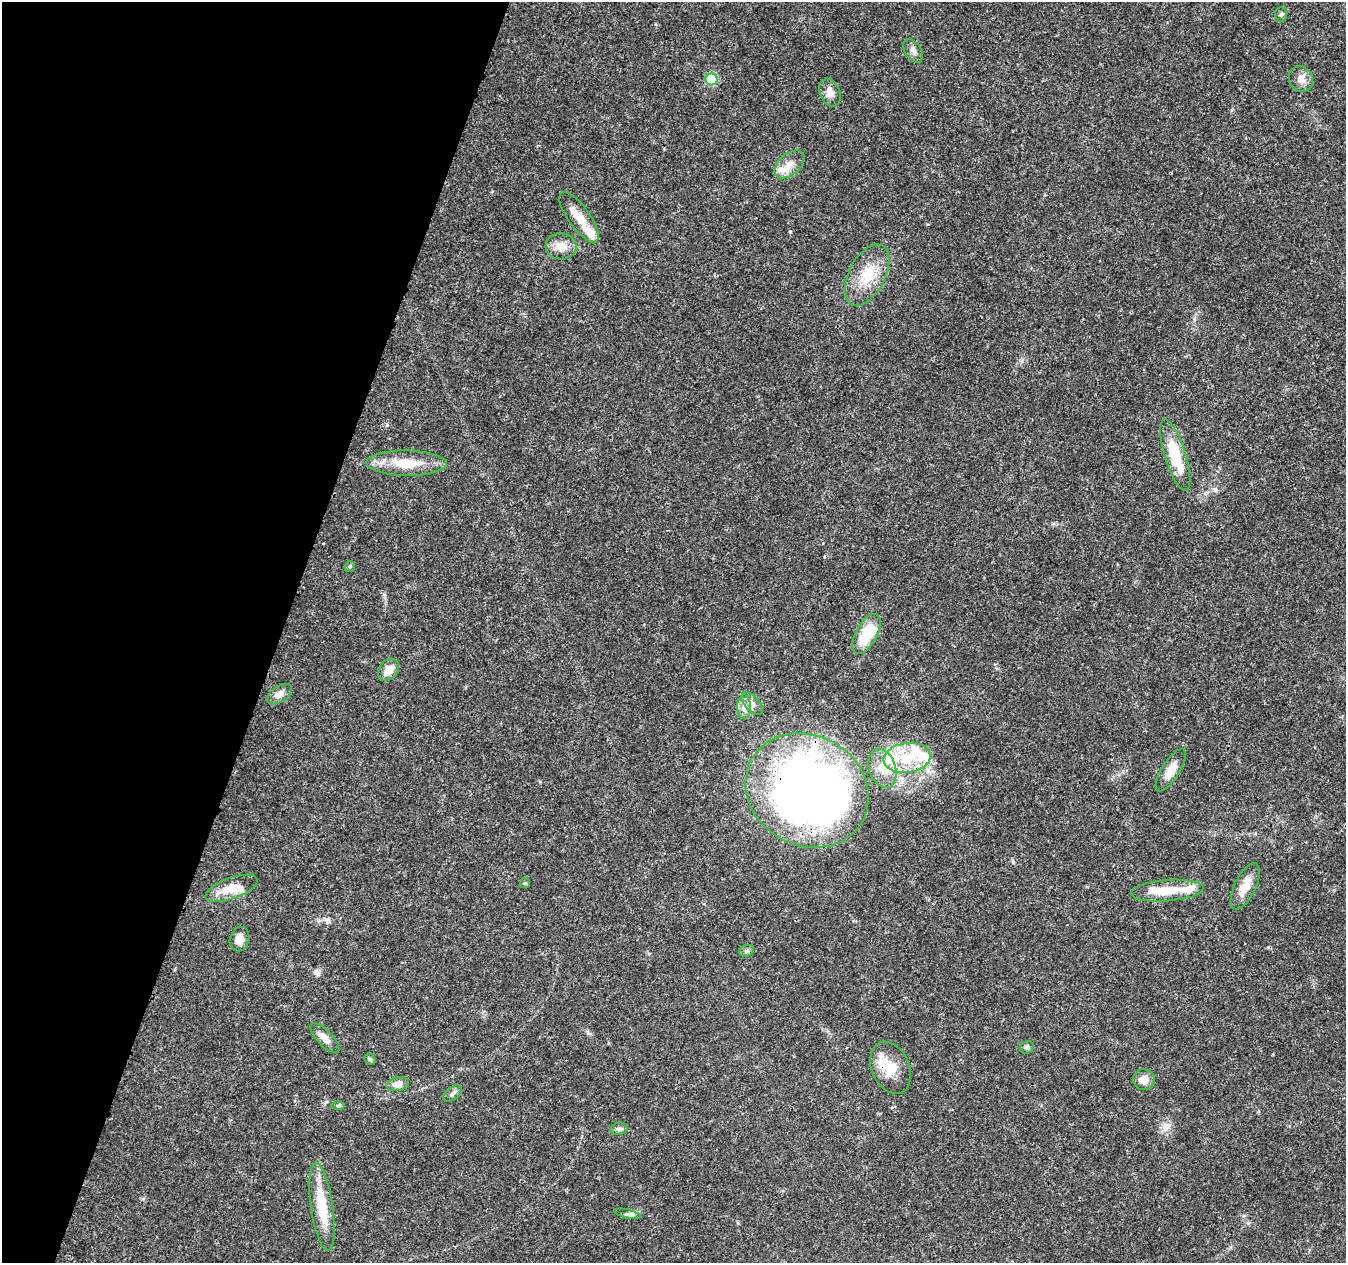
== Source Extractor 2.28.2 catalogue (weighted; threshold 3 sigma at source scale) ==
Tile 9 of 4 x 4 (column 1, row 3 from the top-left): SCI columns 11-1354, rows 1544-2804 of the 5392 x 5546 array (HDU 1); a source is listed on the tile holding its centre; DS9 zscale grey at full resolution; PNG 1348 x 1265 px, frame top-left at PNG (2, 2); each listed source drawn as its Kron ellipse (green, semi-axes under 4 px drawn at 4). Shown black and unused: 21% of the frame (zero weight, under 3 of 4 exposures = <1% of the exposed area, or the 3 px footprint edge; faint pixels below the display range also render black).
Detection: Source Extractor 2.28.2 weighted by HDU 2 'WHT'; one run over the whole footprint, this tile lists its part. Background 0.0261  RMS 0.0019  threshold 0.00865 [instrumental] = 3 sigma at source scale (4.5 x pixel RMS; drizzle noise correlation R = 1.50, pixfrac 1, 0.0396/0.0396 arcsec/px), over >= 5 px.
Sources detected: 46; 1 cosmic-ray / hot-pixel residue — neither listed nor drawn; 7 inside a brighter listed object's ellipse — not listed separately; the other 38 listed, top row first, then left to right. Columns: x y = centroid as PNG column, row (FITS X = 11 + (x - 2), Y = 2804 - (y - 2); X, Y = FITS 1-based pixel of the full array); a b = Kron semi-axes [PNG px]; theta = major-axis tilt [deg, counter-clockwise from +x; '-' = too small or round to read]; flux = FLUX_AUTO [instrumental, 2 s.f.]
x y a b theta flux
1281 14 7 6 - 0.39
913 51 13 8 -57 1
712 79 6 6 - 11
1301 79 13 11 -54 1.5
830 93 14 10 -67 1.6
789 164 17 10 40 1.9
579 217 30 10 -54 3.5
561 246 15 13 -2 2.5
867 275 33 18 62 6.2
1175 455 37 10 -72 7.9
406 463 40 12 -1 5.9
350 566 5 5 - 0.36
866 634 22 10 62 7.6
388 670 12 9 53 2.5
279 694 14 8 33 1.2
752 703 14 7 -46 1
744 707 12 6 90 1.1
907 758 23 14 7 8.1
882 768 20 13 -71 3.9
1171 770 24 9 58 2.6
807 790 63 55 -30 160
525 883 5 5 - 0.26
1245 886 25 10 64 2.8
232 888 27 10 19 3.5
1167 891 36 10 5 4.9
240 939 12 9 74 1.6
747 951 8 5 20 0.46
325 1038 19 7 -46 1.6
1027 1047 7 6 - 0.59
370 1059 6 5 - 0.35
891 1068 27 19 -67 4.5
1144 1080 11 10 - 1.7
398 1084 11 7 12 1.4
452 1094 10 6 37 0.64
338 1106 7 4 0 0.32
619 1129 8 6 11 0.57
322 1207 44 11 -82 7.2
628 1214 13 4 -13 0.55
Overlapping masked pixels (flux is a lower limit): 2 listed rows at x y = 807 790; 891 1068
Unlisted compact peaks at least as high as the median listed source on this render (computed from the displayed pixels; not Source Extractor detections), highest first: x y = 387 425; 1013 862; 316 972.